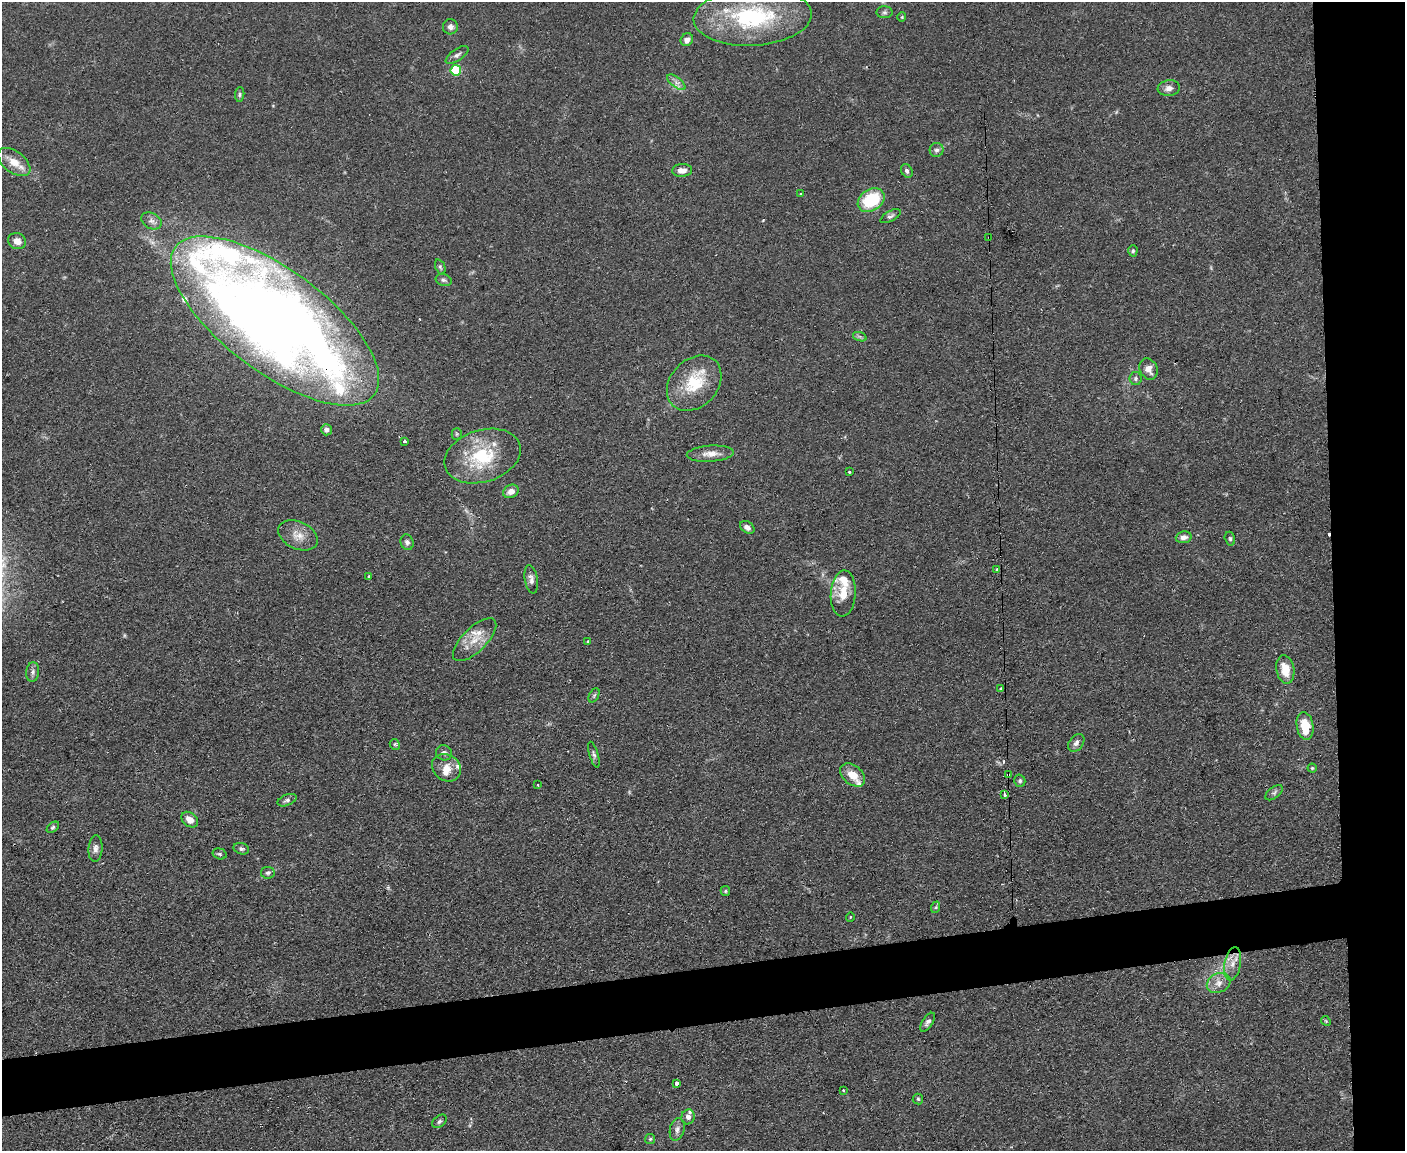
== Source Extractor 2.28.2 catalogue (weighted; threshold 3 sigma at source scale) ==
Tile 6 of 3 x 4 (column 3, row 2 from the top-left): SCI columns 2936-4338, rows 2300-3448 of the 4575 x 4598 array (HDU 1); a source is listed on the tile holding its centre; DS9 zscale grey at full resolution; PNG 1407 x 1153 px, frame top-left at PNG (2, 2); each listed source drawn as its Kron ellipse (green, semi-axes under 4 px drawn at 4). Shown black and unused: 10% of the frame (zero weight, under 2 of 3 exposures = <1% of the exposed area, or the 3 px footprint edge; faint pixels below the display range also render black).
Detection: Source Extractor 2.28.2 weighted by HDU 2 'WHT'; one run over the whole footprint, this tile lists its part. Background 0.083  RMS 0.0059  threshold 0.0264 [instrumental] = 3 sigma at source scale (4.5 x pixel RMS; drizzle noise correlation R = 1.50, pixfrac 1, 0.05/0.05 arcsec/px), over >= 5 px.
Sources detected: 95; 3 cosmic-ray / hot-pixel residue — neither listed nor drawn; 8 inside a brighter listed object's ellipse — not listed separately; the other 84 listed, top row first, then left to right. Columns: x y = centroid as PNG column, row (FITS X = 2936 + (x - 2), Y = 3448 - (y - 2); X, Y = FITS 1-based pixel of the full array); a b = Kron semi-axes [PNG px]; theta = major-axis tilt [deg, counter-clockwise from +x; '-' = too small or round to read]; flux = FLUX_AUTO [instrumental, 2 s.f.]
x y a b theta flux
884 12 8 6 0 1.4
753 17 59 29 3 68
902 17 4 4 - 0.61
450 27 7 7 - 2.3
687 40 7 6 - 3.3
457 55 13 6 34 2.1
456 70 5 5 - 37
676 82 11 5 -38 2.4
1169 88 11 8 7 3.2
240 94 7 4 85 1
936 150 7 7 - 1.8
14 162 19 10 -37 8.2
682 170 10 6 5 4.8
907 171 7 5 -61 1.6
800 194 2 2 - 0.61
871 200 14 10 34 28
890 216 11 5 29 1.6
151 221 11 7 -29 2.9
989 237 2 2 - 0.49
17 241 9 8 - 4.2
1133 251 5 4 - 0.85
440 267 8 5 -68 1.1
444 280 8 6 -20 1.4
275 321 124 51 -37 920
860 337 7 4 -19 1.1
1149 369 11 8 -63 4.2
1136 378 6 6 - 1.5
694 383 31 23 46 24
326 430 6 5 - 1.9
457 434 5 5 - 0.83
404 441 4 3 - 0.76
710 454 23 8 4 5.6
483 456 39 26 17 35
849 472 3 2 - 0.67
511 491 8 6 28 4.2
747 527 8 5 -36 2.2
298 535 21 13 -25 7.4
1184 537 8 5 6 3
1230 539 7 5 -75 1.1
407 542 8 6 -73 1.8
997 569 3 3 - 0.72
369 577 3 3 - 0.84
531 579 14 6 -80 2.9
843 593 23 12 86 11
475 640 28 12 44 11
588 641 3 3 - 0.68
1285 669 14 9 -80 10
33 672 10 6 83 2
1001 689 3 3 - 2.3
594 695 7 5 64 0.98
1305 726 14 8 -81 14
1076 743 10 7 52 2.3
395 744 5 5 - 0.81
444 753 8 7 - 2
594 755 13 4 -74 1.7
446 768 15 13 -35 6.7
1312 768 4 4 - 0.66
1008 774 4 3 - 1.9
853 775 14 9 -39 7.7
1020 781 6 5 - 1.1
538 785 4 2 - 0.38
1274 793 10 5 38 1.5
1004 795 4 3 - 2.1
287 800 10 5 21 1.8
190 820 9 6 -40 4.6
53 827 7 4 41 1.1
95 849 13 7 85 3
241 849 8 5 -19 1.3
220 854 7 5 -16 1.1
268 873 7 6 - 1.3
725 891 5 4 - 0.77
936 907 6 4 72 0.81
850 917 5 3 - 0.43
1233 964 17 8 79 5.6
1219 983 12 9 25 4.7
1326 1021 5 4 - 0.68
928 1022 11 5 56 1.9
676 1083 3 3 - 5.4
843 1090 3 2 - 0.58
918 1099 5 5 - 0.9
688 1117 7 6 - 2.4
439 1121 8 5 39 1.5
677 1129 11 7 76 2.6
650 1139 5 5 - 0.72
Overlapping masked pixels (flux is a lower limit): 3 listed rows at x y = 989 237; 275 321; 1008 774